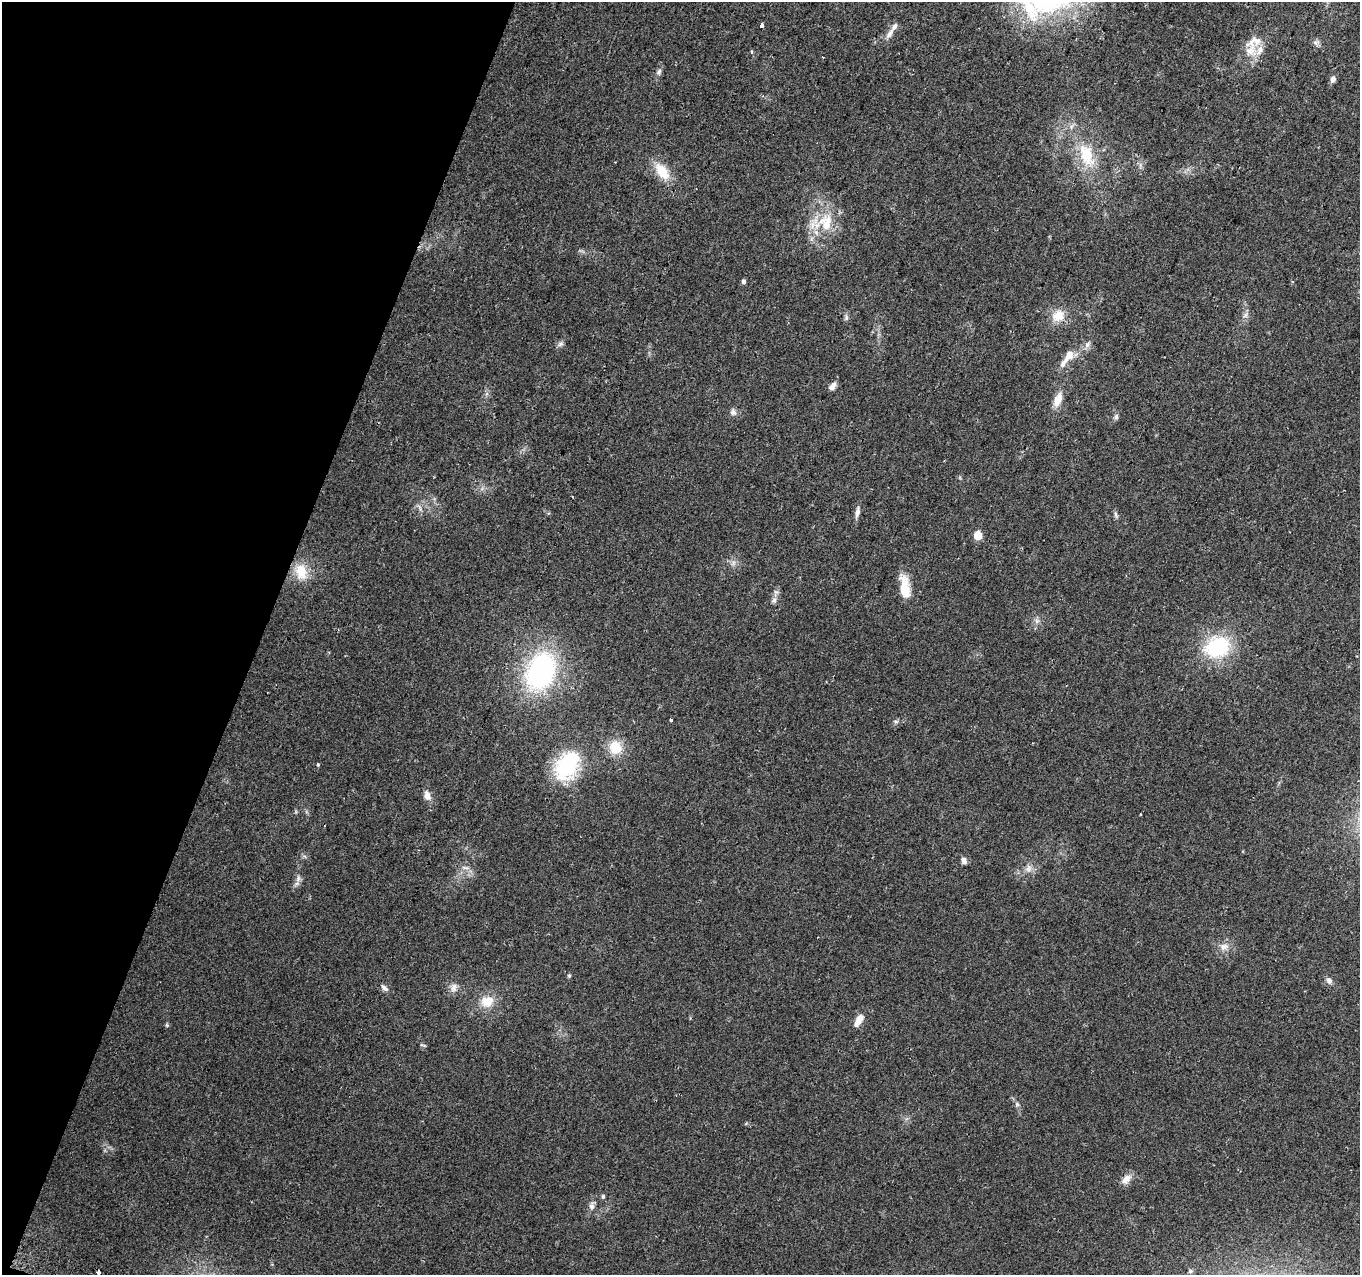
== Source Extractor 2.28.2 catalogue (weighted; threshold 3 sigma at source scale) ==
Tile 9 of 4 x 4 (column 1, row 3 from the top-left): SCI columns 11-1368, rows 1520-2792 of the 5461 x 5648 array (HDU 1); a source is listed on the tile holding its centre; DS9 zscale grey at full resolution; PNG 1362 x 1277 px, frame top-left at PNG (2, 2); no overlay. Shown black and unused: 19% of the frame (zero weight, under 2 of 3 exposures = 2% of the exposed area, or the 3 px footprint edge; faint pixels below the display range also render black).
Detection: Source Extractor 2.28.2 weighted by HDU 2 'WHT'; one run over the whole footprint, this tile lists its part. Background 0.079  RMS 0.0097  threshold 0.0435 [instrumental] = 3 sigma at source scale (4.5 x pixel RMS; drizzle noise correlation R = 1.50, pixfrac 1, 0.0396/0.0396 arcsec/px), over >= 5 px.
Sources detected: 61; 3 cosmic-ray / hot-pixel residue — not listed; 4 inside a brighter listed object's ellipse — not listed separately; the other 54 listed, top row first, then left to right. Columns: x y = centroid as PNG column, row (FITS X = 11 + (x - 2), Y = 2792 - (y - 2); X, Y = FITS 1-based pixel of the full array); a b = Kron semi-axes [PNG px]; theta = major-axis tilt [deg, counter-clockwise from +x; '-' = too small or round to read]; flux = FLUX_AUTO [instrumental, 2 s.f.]
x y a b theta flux
761 25 4 3 - 20
890 34 16 7 55 5.8
1316 43 7 6 - 2.6
1250 51 27 16 65 18
659 72 9 6 58 2.6
1333 79 7 6 - 3.5
1086 154 32 19 -76 35
662 171 25 13 -52 20
826 223 24 17 90 29
743 281 5 4 - 2.4
1245 315 8 5 61 2.6
1058 316 18 15 40 14
846 318 8 4 90 1.9
560 344 9 5 27 2.5
1087 345 8 6 58 3.4
1069 355 17 11 59 9.5
833 386 11 6 46 4.5
1058 399 19 9 71 11
733 412 9 8 - 3.3
1116 417 7 6 - 2.3
857 512 13 6 79 4.4
1116 515 10 4 -74 2
978 536 5 5 - 24
301 572 23 15 -77 19
904 588 23 9 -83 24
774 600 7 6 - 2.6
1037 621 7 4 -71 2.1
1217 647 29 23 21 64
541 672 41 28 67 150
671 720 3 3 - 3.4
896 721 6 4 18 1.5
615 747 19 16 -56 19
318 765 3 3 - 1.9
567 765 33 21 59 74
427 796 12 7 -69 6.2
1141 815 3 3 - 1.8
964 861 8 6 -78 3.7
465 868 11 3 -11 2.3
1028 869 9 7 89 3.9
298 879 10 5 64 3.2
1224 947 11 8 17 5.4
569 976 5 5 - 1.1
1329 981 8 7 - 3.3
384 988 10 6 -41 3.1
454 988 13 8 74 4.9
487 1001 19 15 13 15
859 1020 16 7 59 9.4
167 1025 6 4 73 1.1
1017 1104 6 5 - 1.7
1126 1179 15 9 47 7
603 1196 6 4 -70 1.4
592 1206 8 8 - 3.3
1190 1271 6 5 - 1.6
99 1273 4 3 - 6
Overlapping masked pixels (flux is a lower limit): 1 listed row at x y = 99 1273
Isophote crosses this tile's border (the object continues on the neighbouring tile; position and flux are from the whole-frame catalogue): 1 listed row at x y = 99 1273